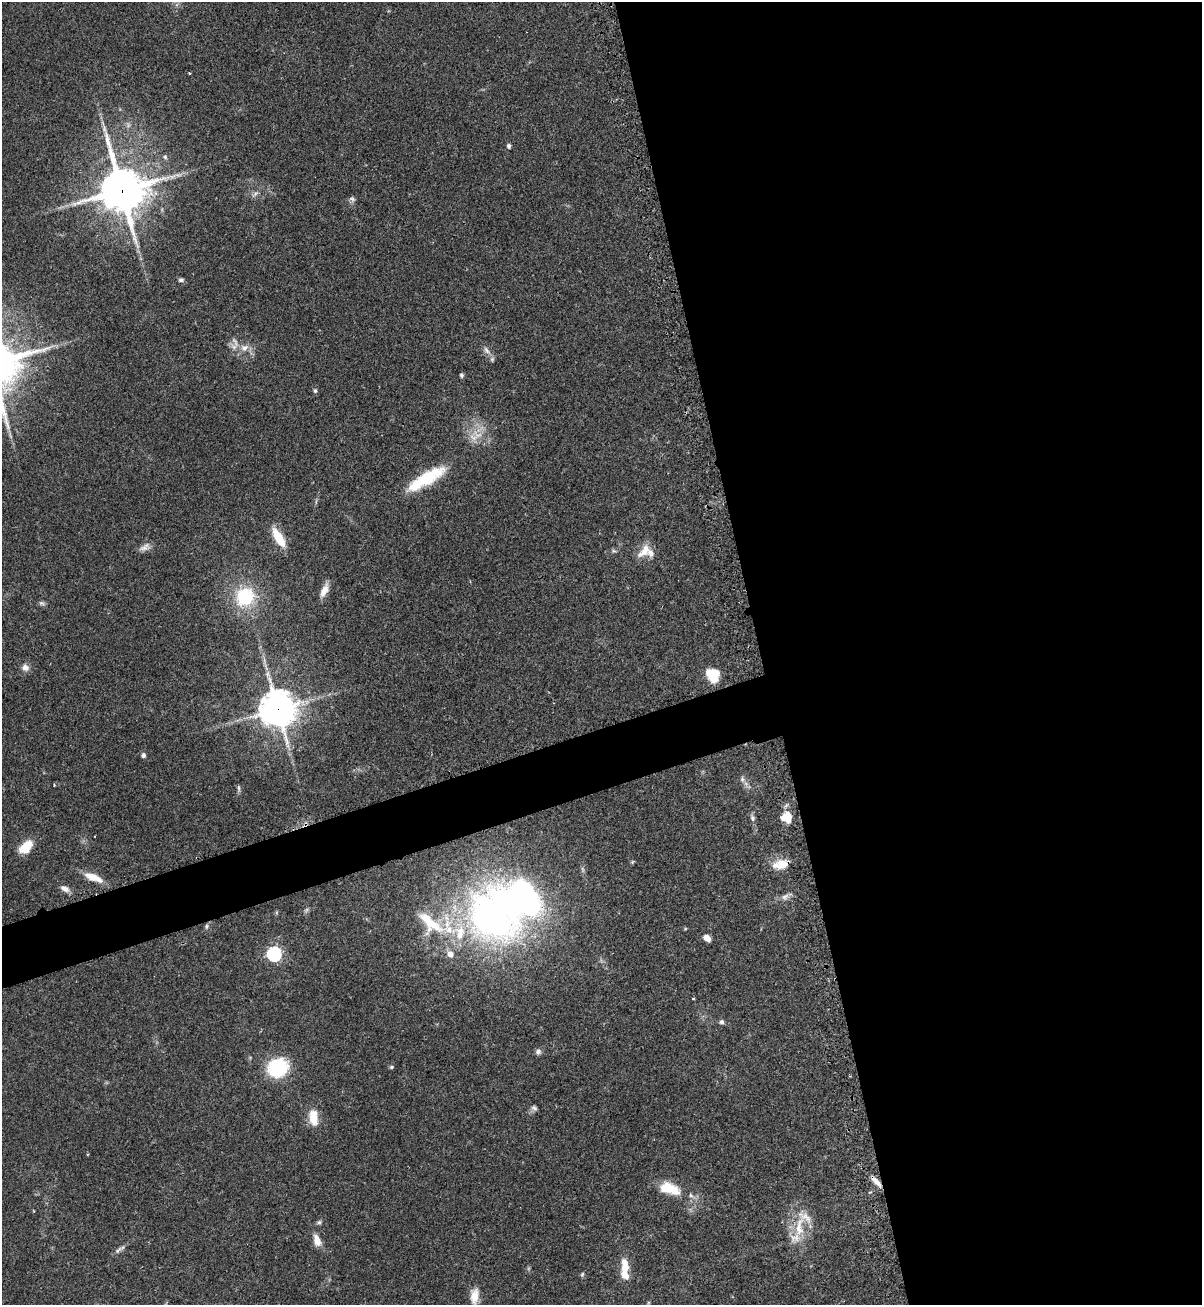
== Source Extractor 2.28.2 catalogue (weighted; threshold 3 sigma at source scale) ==
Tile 8 of 4 x 4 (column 4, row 2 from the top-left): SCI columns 3775-4974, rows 2627-3929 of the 5325 x 5272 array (HDU 1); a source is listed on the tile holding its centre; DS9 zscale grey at full resolution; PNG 1204 x 1307 px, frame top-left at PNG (2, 2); no overlay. Shown black and unused: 40% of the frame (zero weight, under 2 of 3 exposures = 2% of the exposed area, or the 3 px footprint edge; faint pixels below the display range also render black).
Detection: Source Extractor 2.28.2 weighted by HDU 2 'WHT'; one run over the whole footprint, this tile lists its part. Background 0.0391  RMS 0.0043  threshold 0.0196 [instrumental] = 3 sigma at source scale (4.5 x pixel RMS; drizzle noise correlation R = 1.50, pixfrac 1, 0.05/0.05 arcsec/px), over >= 5 px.
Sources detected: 70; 1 too faint to see at this stretch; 1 inside a brighter object's white glare — not listed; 10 inside a brighter listed object's ellipse — not listed separately; the other 58 listed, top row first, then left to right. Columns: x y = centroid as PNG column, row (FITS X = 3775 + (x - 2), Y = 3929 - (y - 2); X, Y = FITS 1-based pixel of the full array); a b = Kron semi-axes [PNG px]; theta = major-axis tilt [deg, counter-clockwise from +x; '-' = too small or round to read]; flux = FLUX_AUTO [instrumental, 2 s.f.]
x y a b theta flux
189 73 3 3 - 0.44
509 146 5 4 - 1.2
165 157 7 5 -87 0.89
122 190 16 15 - 1500
256 193 8 5 58 1.2
352 199 9 5 -18 0.99
181 280 7 5 1 1
235 342 18 5 -62 2.5
244 348 13 9 20 3.7
487 350 12 6 -48 2
461 375 6 5 - 0.77
315 390 5 5 - 0.81
478 435 21 9 -15 6.2
426 479 45 13 30 23
278 537 18 7 -59 13
145 547 17 8 26 2.6
613 551 7 5 9 0.81
644 551 23 11 49 5.8
324 590 17 8 64 3.8
245 597 22 21 - 24
42 603 9 5 -18 1
25 668 10 9 - 2.4
713 675 15 13 -64 9.7
278 709 12 11 - 870
143 755 6 5 - 1.1
742 779 8 6 -80 1.4
239 788 11 3 -84 0.82
752 818 8 6 -86 1.2
788 818 19 9 -82 5.3
26 847 15 9 45 11
632 862 6 4 47 0.52
783 864 18 13 13 5.9
583 869 10 3 -69 0.73
94 877 24 8 -22 6.7
65 889 13 7 -26 2.4
785 897 11 8 39 2
495 913 57 53 -77 230
430 923 47 20 -41 21
206 926 7 5 75 0.89
685 929 5 3 - 0.4
707 938 7 5 -47 3.2
274 954 6 6 - 95
693 999 3 2 - 0.77
722 1022 6 5 - 1
538 1052 8 7 - 1.4
391 1067 6 4 15 0.64
278 1068 15 13 31 38
534 1108 9 6 -28 1.1
313 1117 21 11 -84 6.9
876 1181 18 6 -45 3.1
669 1188 27 13 -18 12
319 1222 7 5 14 0.87
799 1227 38 12 84 13
317 1240 16 9 -69 4
118 1250 15 5 40 1.7
625 1266 17 8 -84 7.3
582 1274 7 5 69 0.67
474 1296 21 10 84 5.3
Overlapping masked pixels (flux is a lower limit): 4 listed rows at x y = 122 190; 278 709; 783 864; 876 1181